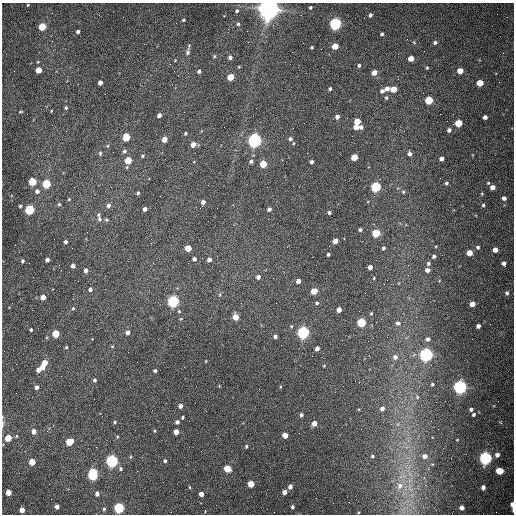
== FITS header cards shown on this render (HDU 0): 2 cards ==
NAXIS1  =                  512 /fastest changing axis
NAXIS2  =                  512 /next to fastest changing axis

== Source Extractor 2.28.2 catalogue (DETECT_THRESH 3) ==
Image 512 x 512 px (HDU 0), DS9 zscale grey, 1 PNG px = 1 image px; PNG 516 x 516 px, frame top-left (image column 1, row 512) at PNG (2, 3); no overlay
Background 1560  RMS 24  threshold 71.5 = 3 sigma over >= 5 px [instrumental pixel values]
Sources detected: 202; all 202 listed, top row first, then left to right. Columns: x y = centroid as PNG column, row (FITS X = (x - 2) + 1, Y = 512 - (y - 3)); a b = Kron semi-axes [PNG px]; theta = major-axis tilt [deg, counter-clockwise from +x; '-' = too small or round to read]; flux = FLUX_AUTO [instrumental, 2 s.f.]
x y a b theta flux
28 5 3 2 - 1.3e+03
310 7 3 3 - 2.2e+03
269 9 8 7 - 2.0e+06
237 11 5 5 - 2.8e+03
370 15 4 3 - 3.9e+03
183 20 4 3 - 1.8e+03
238 24 5 4 - 2.5e+03
335 24 5 5 - 3.5e+05
42 27 5 4 - 4.4e+04
78 31 4 3 - 3.7e+03
382 34 4 3 - 2.5e+03
51 36 3 2 - 1.6e+03
414 42 5 4 - 1.6e+03
435 42 4 4 - 3.4e+03
335 46 5 4 - 2.2e+04
312 47 3 2 - 1.7e+03
188 52 10 5 82 4.9e+03
214 56 5 4 - 1.9e+03
230 57 4 4 - 4.5e+03
411 58 5 4 - 1.4e+04
38 62 4 3 - 1.3e+03
359 65 4 4 - 2.6e+03
239 67 4 3 - 1.2e+03
427 68 3 3 - 1.6e+03
38 70 4 4 - 2.4e+04
199 71 4 4 - 3.2e+03
460 71 5 4 - 1.8e+04
374 72 5 4 - 1.3e+04
231 77 5 4 - 3.4e+04
100 82 4 4 - 7.8e+03
480 83 5 4 - 2.6e+04
387 88 5 5 - 7.3e+03
330 89 4 3 - 2.4e+03
394 89 5 4 - 2.2e+04
382 91 5 4 - 4.5e+03
105 94 2 2 - 7.2e+02
386 98 5 4 - 2.1e+03
429 100 5 5 - 6.7e+04
66 108 3 3 - 2.6e+03
51 111 3 2 - 1.2e+03
21 112 5 2 - 1.4e+03
159 115 4 4 - 5.7e+03
337 117 4 4 - 6.0e+03
485 117 4 4 - 5.5e+03
357 121 5 4 - 2.7e+04
458 123 5 5 - 4.8e+04
356 127 4 4 - 1.3e+04
361 127 4 4 - 4.6e+03
449 130 4 4 - 5.0e+03
185 133 3 3 - 2.1e+03
126 137 5 4 - 4.5e+04
164 139 4 4 - 1.5e+04
290 139 5 4 - 3.7e+03
254 140 6 5 - 7.1e+05
293 143 5 3 - 1.5e+03
193 144 5 4 - 1.3e+04
124 151 6 5 - 3.4e+03
100 153 6 4 88 2.3e+03
409 154 4 4 - 4.9e+03
143 156 4 4 - 2.1e+03
354 157 5 4 - 2.9e+04
441 159 4 4 - 5.4e+03
128 160 5 4 - 4.1e+04
251 161 5 5 - 3.6e+03
311 162 4 3 - 3.8e+03
263 164 5 5 - 3.7e+04
32 181 5 4 - 6.9e+04
446 183 4 3 - 2.7e+03
488 183 4 4 - 1.8e+03
46 184 5 5 - 8.2e+04
299 187 2 2 - 1.0e+03
376 187 5 5 - 1.7e+05
492 187 4 4 - 9.0e+03
37 191 5 5 - 6.3e+03
403 192 5 4 - 1.9e+03
138 193 3 3 - 2.7e+03
482 194 5 3 - 1.3e+03
504 198 5 5 - 5.0e+03
69 199 4 4 - 1.7e+03
203 202 5 4 - 6.0e+03
59 204 4 4 - 2.1e+03
108 205 6 5 - 4.6e+03
483 205 3 3 - 2.4e+03
20 206 4 3 - 2.6e+03
145 209 4 3 - 5.6e+03
269 209 4 4 - 4.0e+03
29 210 5 5 - 1.4e+05
329 212 4 4 - 3.2e+03
98 215 6 5 - 2.5e+03
99 219 6 5 - 3.8e+03
106 220 5 4 - 2.2e+03
360 230 4 4 - 2.8e+03
376 233 5 5 - 6.7e+04
335 241 4 4 - 1.6e+04
65 242 4 3 - 4.1e+03
478 247 5 4 - 3.1e+03
188 248 4 4 - 3.4e+04
383 248 4 3 - 2.6e+03
495 250 4 4 - 1.1e+04
469 253 5 4 - 1.9e+04
328 254 4 3 - 2.2e+03
434 256 5 4 - 3.4e+03
194 259 4 4 - 4.2e+03
47 260 4 4 - 5.7e+03
209 260 4 4 - 6.6e+03
22 261 4 4 - 2.9e+03
428 263 5 4 - 3.1e+03
504 263 5 4 - 5.7e+03
73 266 4 4 - 6.7e+03
370 267 4 4 - 6.4e+03
86 270 4 4 - 6.5e+03
427 270 5 4 - 6.6e+03
258 277 5 4 - 5.2e+03
374 278 3 3 - 1.3e+03
298 281 4 4 - 7.6e+03
90 289 4 4 - 4.9e+03
314 291 5 4 - 3.0e+04
507 293 6 5 - 3.7e+03
43 297 4 4 - 1.4e+04
173 301 5 5 - 3.5e+05
276 303 2 2 - 8.6e+02
317 303 4 4 - 2.1e+03
472 304 4 4 - 1.3e+04
73 308 5 4 - 2.0e+03
339 310 4 4 - 9.8e+03
371 313 4 3 - 1.5e+03
235 317 5 4 - 2.2e+04
381 319 2 2 - 8.6e+02
361 322 5 5 - 1.0e+05
398 323 7 5 -14 4.1e+03
478 326 4 4 - 5.5e+03
31 330 3 3 - 1.9e+03
127 332 5 5 - 6.2e+03
303 332 5 5 - 4.3e+05
56 334 5 4 - 5.0e+04
275 337 4 3 - 3.7e+03
428 339 5 5 - 4.4e+03
112 346 5 3 - 1.5e+03
66 347 4 3 - 1.8e+03
317 348 4 4 - 6.1e+03
426 355 5 5 - 5.7e+05
395 357 6 6 - 6.0e+03
206 361 4 3 - 1.1e+03
45 363 5 4 - 1.7e+04
324 366 4 3 - 1.1e+03
43 367 4 4 - 1.3e+04
38 370 5 4 - 9.3e+03
155 371 4 4 - 2.9e+03
94 380 5 4 - 3.0e+03
432 384 4 4 - 2.2e+03
37 387 4 4 - 5.8e+03
280 387 5 3 - 1.2e+03
460 387 5 5 - 6.3e+05
417 397 6 5 - 2.9e+03
180 406 4 4 - 7.2e+03
382 409 5 4 - 6.2e+03
471 409 4 4 - 3.2e+03
474 414 5 4 - 2.8e+03
301 415 4 3 - 3.1e+03
2 417 5 3 - 1.7e+03
182 417 3 3 - 2.1e+03
115 422 4 4 - 1.8e+03
177 422 4 4 - 4.8e+03
2 423 8 3 83 3.7e+03
314 423 4 4 - 1.2e+04
34 431 5 4 - 1.0e+04
154 431 4 3 - 1.6e+03
176 432 4 4 - 1.4e+04
285 435 4 4 - 1.3e+04
117 437 4 3 - 1.5e+03
8 438 5 4 - 3.0e+04
457 440 4 3 - 1.1e+03
69 442 5 4 - 4.1e+04
246 446 4 4 - 2.2e+03
497 455 5 5 - 6.6e+03
372 456 4 3 - 1.8e+03
425 456 7 6 - 7.8e+03
485 458 5 5 - 5.0e+05
112 461 5 5 - 4.5e+05
165 461 4 4 - 2.5e+03
32 462 5 4 - 2.8e+04
120 469 6 6 - 3.4e+03
227 469 5 4 - 4.2e+04
500 471 5 4 - 4.4e+04
93 474 8 5 -86 1.7e+05
251 484 5 4 - 3.3e+04
400 485 11 8 75 1.5e+04
189 487 5 3 - 1.4e+03
290 487 4 4 - 6.3e+03
483 487 4 4 - 5.6e+03
8 492 4 4 - 1.9e+04
285 492 4 4 - 8.6e+03
97 494 5 4 - 6.9e+03
201 494 4 4 - 1.0e+04
316 498 2 2 - 3.5e+03
512 505 7 3 -86 1.2e+04
57 507 4 4 - 7.2e+03
292 507 3 3 - 2.4e+03
119 508 5 5 - 2.0e+05
462 508 4 4 - 6.7e+03
104 509 6 4 80 2.8e+03
22 510 4 4 - 1.2e+04
At the frame edge (FLAGS 8, measured only in part): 4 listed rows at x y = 269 9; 2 417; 2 423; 512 505